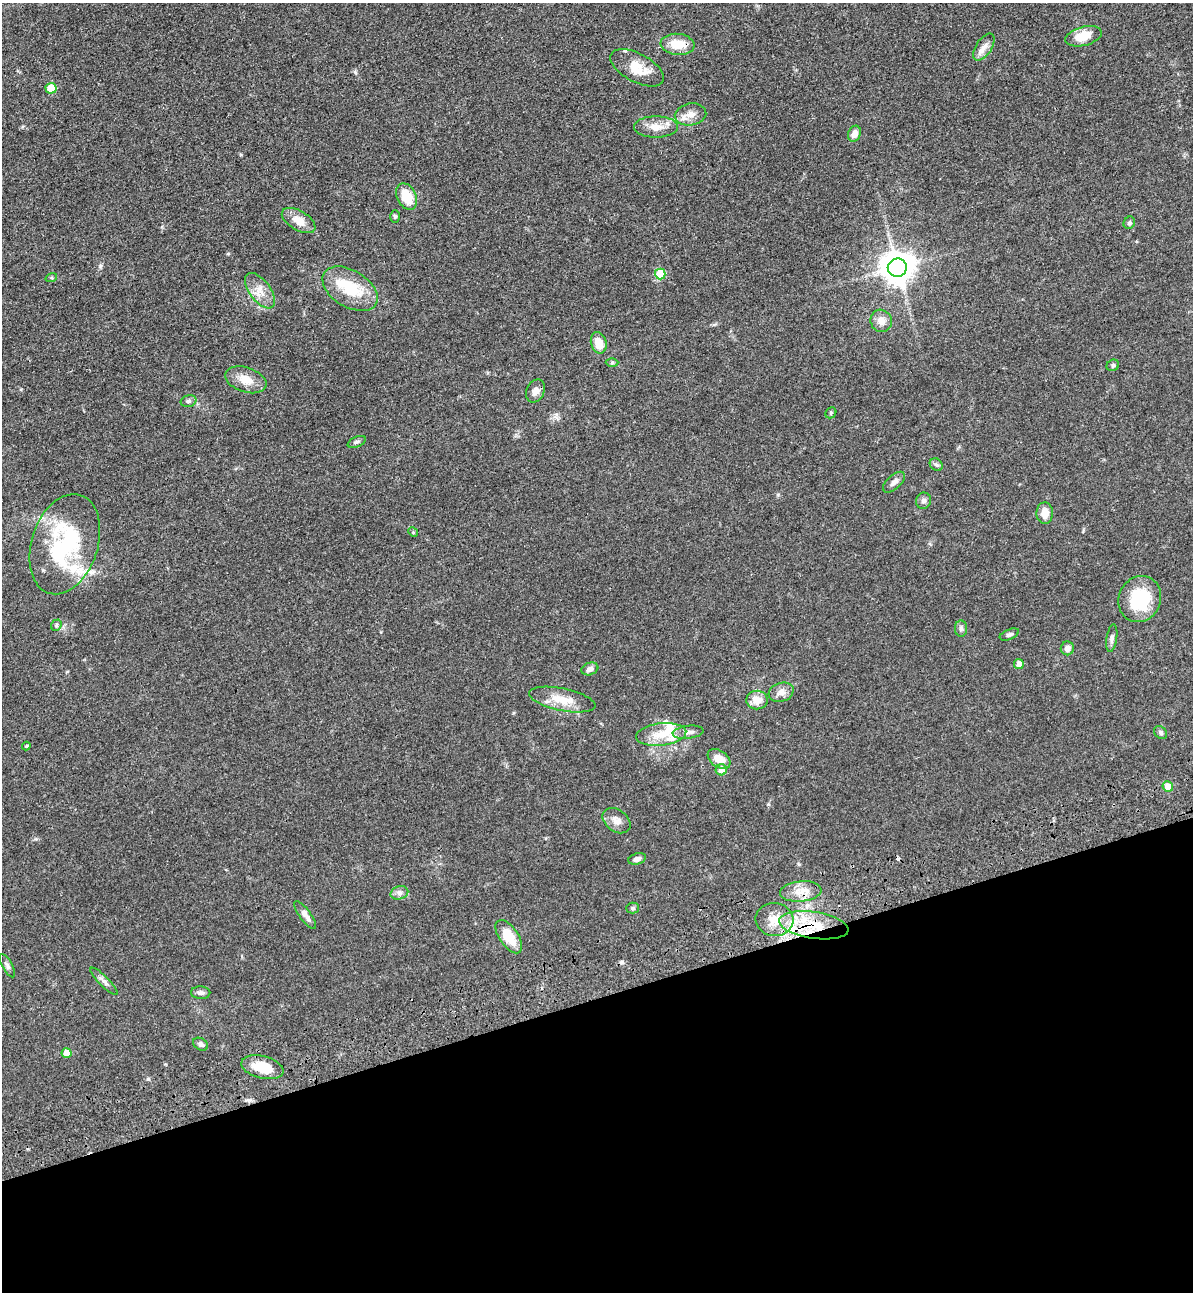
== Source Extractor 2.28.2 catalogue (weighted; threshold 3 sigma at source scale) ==
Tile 14 of 4 x 4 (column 2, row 4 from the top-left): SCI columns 1499-2689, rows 116-1405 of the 5261 x 5389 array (HDU 1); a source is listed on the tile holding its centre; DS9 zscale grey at full resolution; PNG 1195 x 1294 px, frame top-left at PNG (2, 3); each listed source drawn as its Kron ellipse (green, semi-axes under 4 px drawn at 4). Shown black and unused: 23% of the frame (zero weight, under 3 of 4 exposures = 6% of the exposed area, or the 3 px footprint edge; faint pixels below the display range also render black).
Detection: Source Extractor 2.28.2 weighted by HDU 2 'WHT'; one run over the whole footprint, this tile lists its part. Background 0.0538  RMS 0.0057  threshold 0.0259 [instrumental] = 3 sigma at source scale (4.5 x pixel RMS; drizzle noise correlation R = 1.50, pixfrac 1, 0.05/0.05 arcsec/px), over >= 5 px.
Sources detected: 72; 1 inside a brighter object's white glare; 2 cosmic-ray / hot-pixel residue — neither listed nor drawn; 4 inside a brighter listed object's ellipse — not listed separately; the other 65 listed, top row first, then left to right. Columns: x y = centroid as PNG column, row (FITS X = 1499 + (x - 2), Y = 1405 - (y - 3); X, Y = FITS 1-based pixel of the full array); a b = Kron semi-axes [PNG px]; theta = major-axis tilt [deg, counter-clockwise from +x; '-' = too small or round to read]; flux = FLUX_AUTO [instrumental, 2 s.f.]
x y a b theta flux
1083 36 18 9 15 11
678 44 17 10 -5 12
984 47 15 8 57 4.1
637 68 29 14 -28 13
51 88 5 5 - 15
690 114 16 11 9 5.4
656 127 22 10 0 7.3
854 134 8 6 68 4
407 197 14 9 -64 12
395 216 6 5 - 0.98
299 221 19 9 -30 6.8
1129 223 6 5 - 1.3
897 268 9 9 - 1000
660 274 5 5 - 21
51 278 6 4 18 0.66
350 289 30 18 -31 22
260 291 20 10 -53 6.9
881 321 11 10 - 4.7
599 343 11 7 -74 7.3
612 362 6 4 1 0.8
1113 365 6 5 - 1.2
246 380 21 12 -18 8.4
535 391 12 8 65 3.3
189 401 8 6 16 1.4
831 413 6 5 - 0.77
357 442 10 5 24 1.3
936 465 7 5 -42 1.1
894 482 13 6 42 2.9
923 501 8 7 - 1.9
1045 513 11 8 -88 5.8
413 532 5 4 - 0.6
65 544 52 33 72 68
1140 599 23 21 66 28
56 625 6 5 - 0.93
961 629 8 6 89 1.5
1009 634 10 5 22 1.4
1112 638 14 5 81 2
1067 648 7 6 - 2.8
1019 664 5 5 - 3.7
590 669 9 6 19 2.7
781 692 13 9 18 3.9
562 700 34 11 -12 11
757 700 10 9 - 6.6
688 732 15 6 6 3
1161 733 7 5 -47 1.4
661 734 25 11 7 11
26 746 4 4 - 0.64
719 759 13 8 -35 7
721 770 5 5 - 6.5
1168 786 5 5 - 6.5
617 821 15 11 -37 4.3
637 859 9 5 18 2.3
801 891 21 10 5 7.4
399 893 9 6 15 2.1
633 908 6 5 - 1.1
305 915 16 5 -54 3.8
774 920 19 16 -5 12
814 925 35 13 -9 25
509 937 19 9 -56 13
7 966 13 5 -62 1.6
104 981 18 5 -45 2.4
201 993 10 6 -2 1.7
201 1044 8 5 -32 1.6
66 1053 5 5 - 8
262 1067 21 11 -14 13
Overlapping masked pixels (flux is a lower limit): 2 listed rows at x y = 678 44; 814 925
Unlisted compact peaks at least as high as the median listed source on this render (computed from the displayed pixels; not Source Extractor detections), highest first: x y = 100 266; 355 72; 148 1079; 778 495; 241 155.